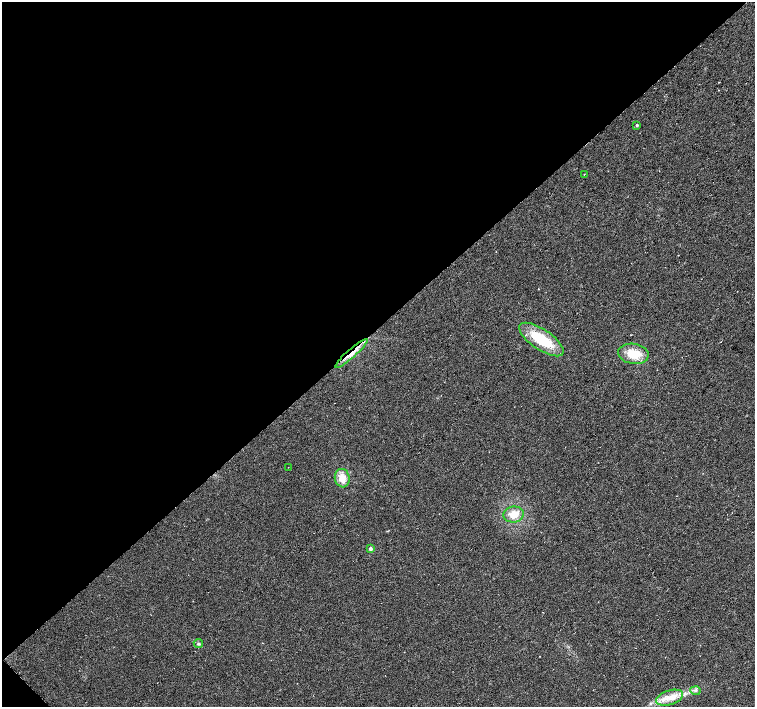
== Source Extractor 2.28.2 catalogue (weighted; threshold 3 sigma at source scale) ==
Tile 5 of 4 x 4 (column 1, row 2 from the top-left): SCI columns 1-1506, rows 2970-4378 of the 6024 x 6005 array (HDU 1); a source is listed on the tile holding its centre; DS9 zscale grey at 2 x 2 block average (1 PNG px = mean of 2 x 2 image px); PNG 757 x 709 px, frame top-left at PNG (2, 2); each listed source drawn as its Kron ellipse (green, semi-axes under 4 px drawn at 4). Shown black and unused: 46% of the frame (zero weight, under 3 of 6 exposures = <1% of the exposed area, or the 3 px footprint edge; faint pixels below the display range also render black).
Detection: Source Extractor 2.28.2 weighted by HDU 2 'WHT'; one run over the whole footprint, this tile lists its part. Background 0.00658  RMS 0.0039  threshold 0.0159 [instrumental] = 3 sigma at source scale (4.09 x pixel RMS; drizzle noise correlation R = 1.36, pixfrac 0.8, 0.0396/0.0396 arcsec/px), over >= 5 px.
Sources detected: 12; all 12 listed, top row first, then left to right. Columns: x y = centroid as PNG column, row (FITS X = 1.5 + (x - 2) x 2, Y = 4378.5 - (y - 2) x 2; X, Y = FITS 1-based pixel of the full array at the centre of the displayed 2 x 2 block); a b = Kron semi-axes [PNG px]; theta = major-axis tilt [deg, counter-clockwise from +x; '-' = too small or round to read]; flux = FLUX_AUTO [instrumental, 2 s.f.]
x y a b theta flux
637 125 3 3 - 1.3
584 174 2 2 - 0.3
541 340 26 10 -34 35
352 353 21 3 41 9.8
633 354 15 10 -9 17
288 467 2 2 - 0.27
342 478 9 7 -82 10
514 514 10 8 10 11
370 548 2 2 - 4.2
198 644 5 4 - 1.7
695 691 5 4 - 1.6
670 698 14 7 18 10
Overlapping masked pixels (flux is a lower limit): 1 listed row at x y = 352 353